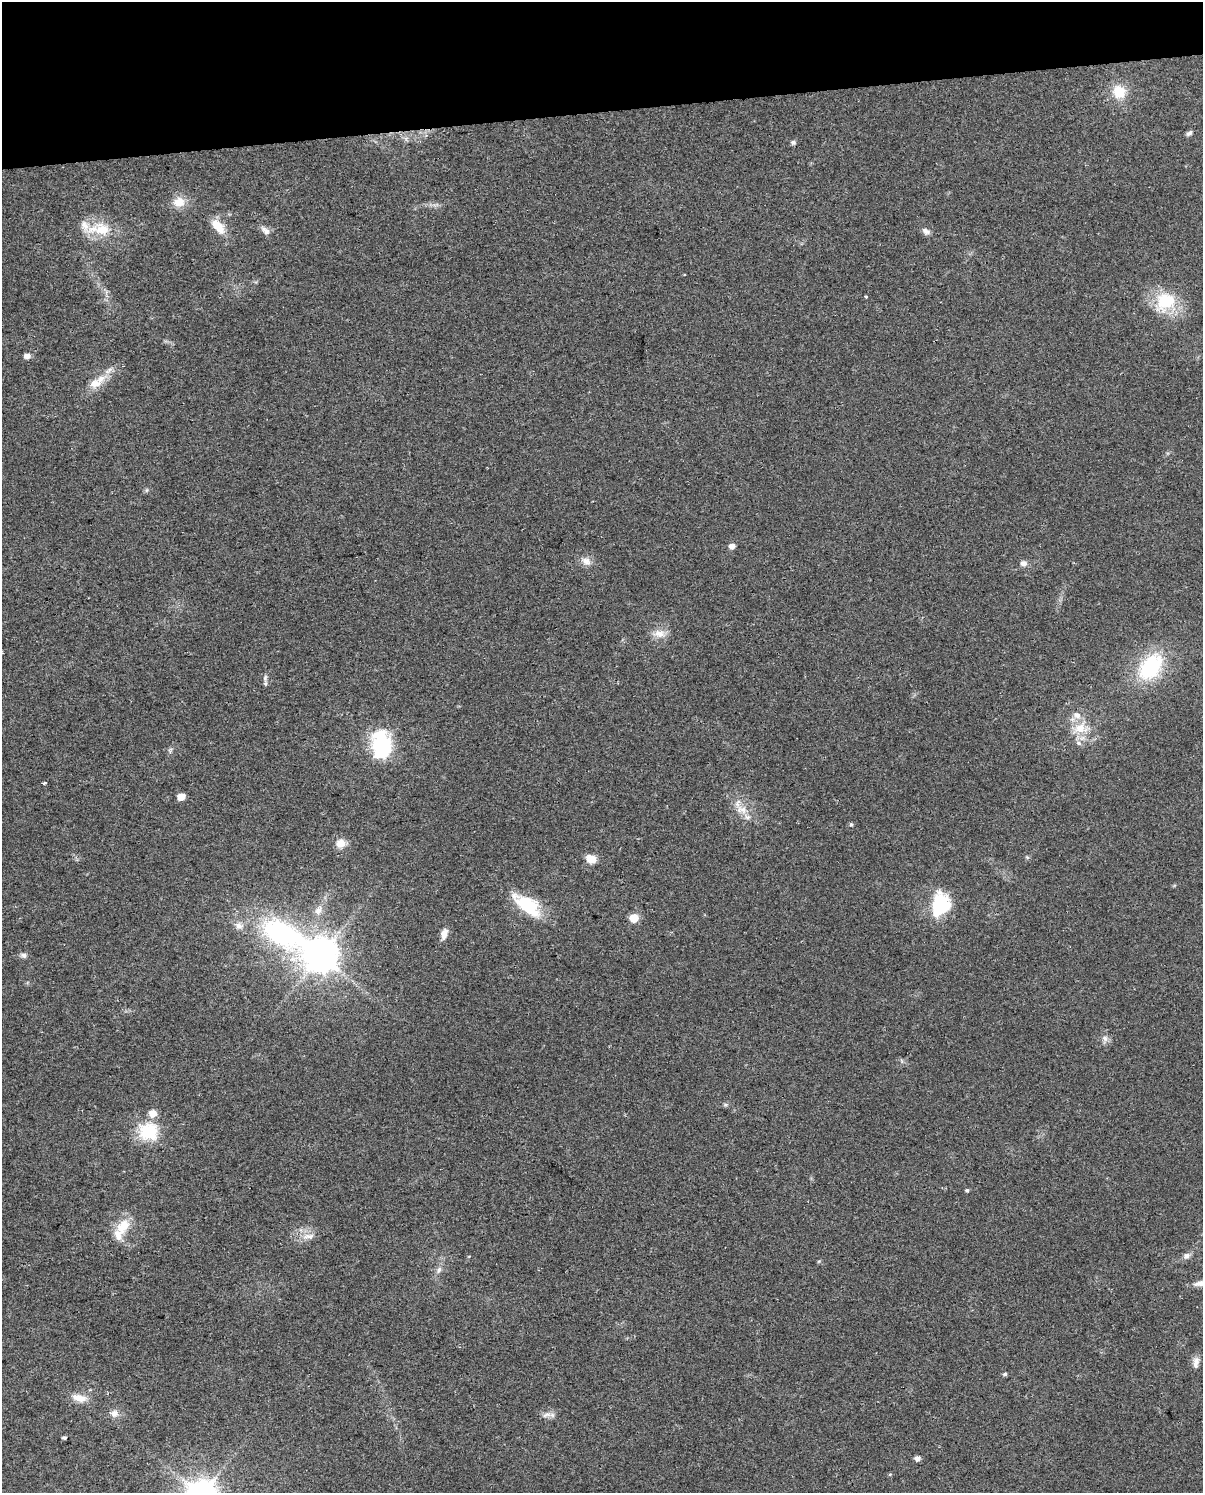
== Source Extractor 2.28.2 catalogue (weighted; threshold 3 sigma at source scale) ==
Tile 3 of 4 x 3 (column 3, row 1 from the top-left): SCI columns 2432-3632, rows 3011-4501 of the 4864 x 4573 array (HDU 1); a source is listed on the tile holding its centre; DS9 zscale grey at full resolution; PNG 1205 x 1495 px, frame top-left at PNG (2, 2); no overlay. Shown black and unused: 7% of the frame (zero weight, under 2 of 3 exposures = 2% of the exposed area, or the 3 px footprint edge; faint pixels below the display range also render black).
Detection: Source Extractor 2.28.2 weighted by HDU 2 'WHT'; one run over the whole footprint, this tile lists its part. Background 0.0646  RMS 0.0088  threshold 0.0397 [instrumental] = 3 sigma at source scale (4.5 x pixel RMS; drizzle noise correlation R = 1.50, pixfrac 1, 0.0396/0.0396 arcsec/px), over >= 5 px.
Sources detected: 62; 1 cosmic-ray / hot-pixel residue — not listed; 5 inside a brighter listed object's ellipse — not listed separately; the other 56 listed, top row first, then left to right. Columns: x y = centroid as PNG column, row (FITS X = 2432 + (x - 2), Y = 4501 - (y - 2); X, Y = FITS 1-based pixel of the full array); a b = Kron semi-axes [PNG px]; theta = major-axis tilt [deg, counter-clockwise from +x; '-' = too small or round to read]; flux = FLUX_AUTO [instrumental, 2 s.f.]
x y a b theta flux
1119 92 15 14 - 20
1189 133 8 5 36 2.5
793 142 7 6 - 1.9
179 202 14 12 12 12
218 226 19 10 -49 16
102 230 23 17 -26 26
265 230 15 8 -43 4.8
926 231 10 7 -32 4
866 296 3 3 - 3.1
1165 301 23 21 19 44
27 356 6 5 - 5.6
109 370 15 6 35 4.8
94 383 19 11 15 12
732 546 5 4 - 8
586 561 15 10 -27 6.7
1023 563 10 8 2 3.7
659 634 17 11 -2 9
1150 667 32 21 51 72
265 678 10 6 81 2.8
1077 715 13 9 -33 7.2
1080 728 20 12 5 19
1078 743 9 6 -41 3.2
382 747 10 8 -87 340
44 783 3 3 - 6
181 797 5 5 - 16
741 810 19 12 -24 13
851 824 5 4 - 1.4
341 843 11 11 - 9.4
1027 857 6 4 -43 1.2
591 859 11 8 -20 10
527 905 37 17 -36 42
940 905 26 19 77 49
318 910 15 9 50 7.7
634 918 5 5 - 26
281 933 57 26 -33 180
444 934 15 8 74 6.4
24 955 9 6 -15 2.9
321 956 10 9 - 2000
1105 1038 9 8 - 4
725 1105 6 4 0 1.4
148 1132 21 19 -12 42
967 1190 5 4 - 1.3
123 1226 24 15 54 20
309 1236 14 7 10 5.9
1186 1256 10 8 27 4
819 1261 6 3 18 0.94
439 1270 11 5 59 3.5
1200 1283 18 7 9 7.3
1196 1362 16 7 83 5.6
1005 1374 4 4 - 1.8
79 1398 22 10 -13 10
114 1413 11 10 - 5.4
546 1415 15 6 10 4.5
64 1438 7 4 -4 1.2
917 1458 5 5 - 4.4
890 1474 5 3 - 0.81
Isophote crosses this tile's border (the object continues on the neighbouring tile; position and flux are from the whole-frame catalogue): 1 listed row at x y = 1200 1283